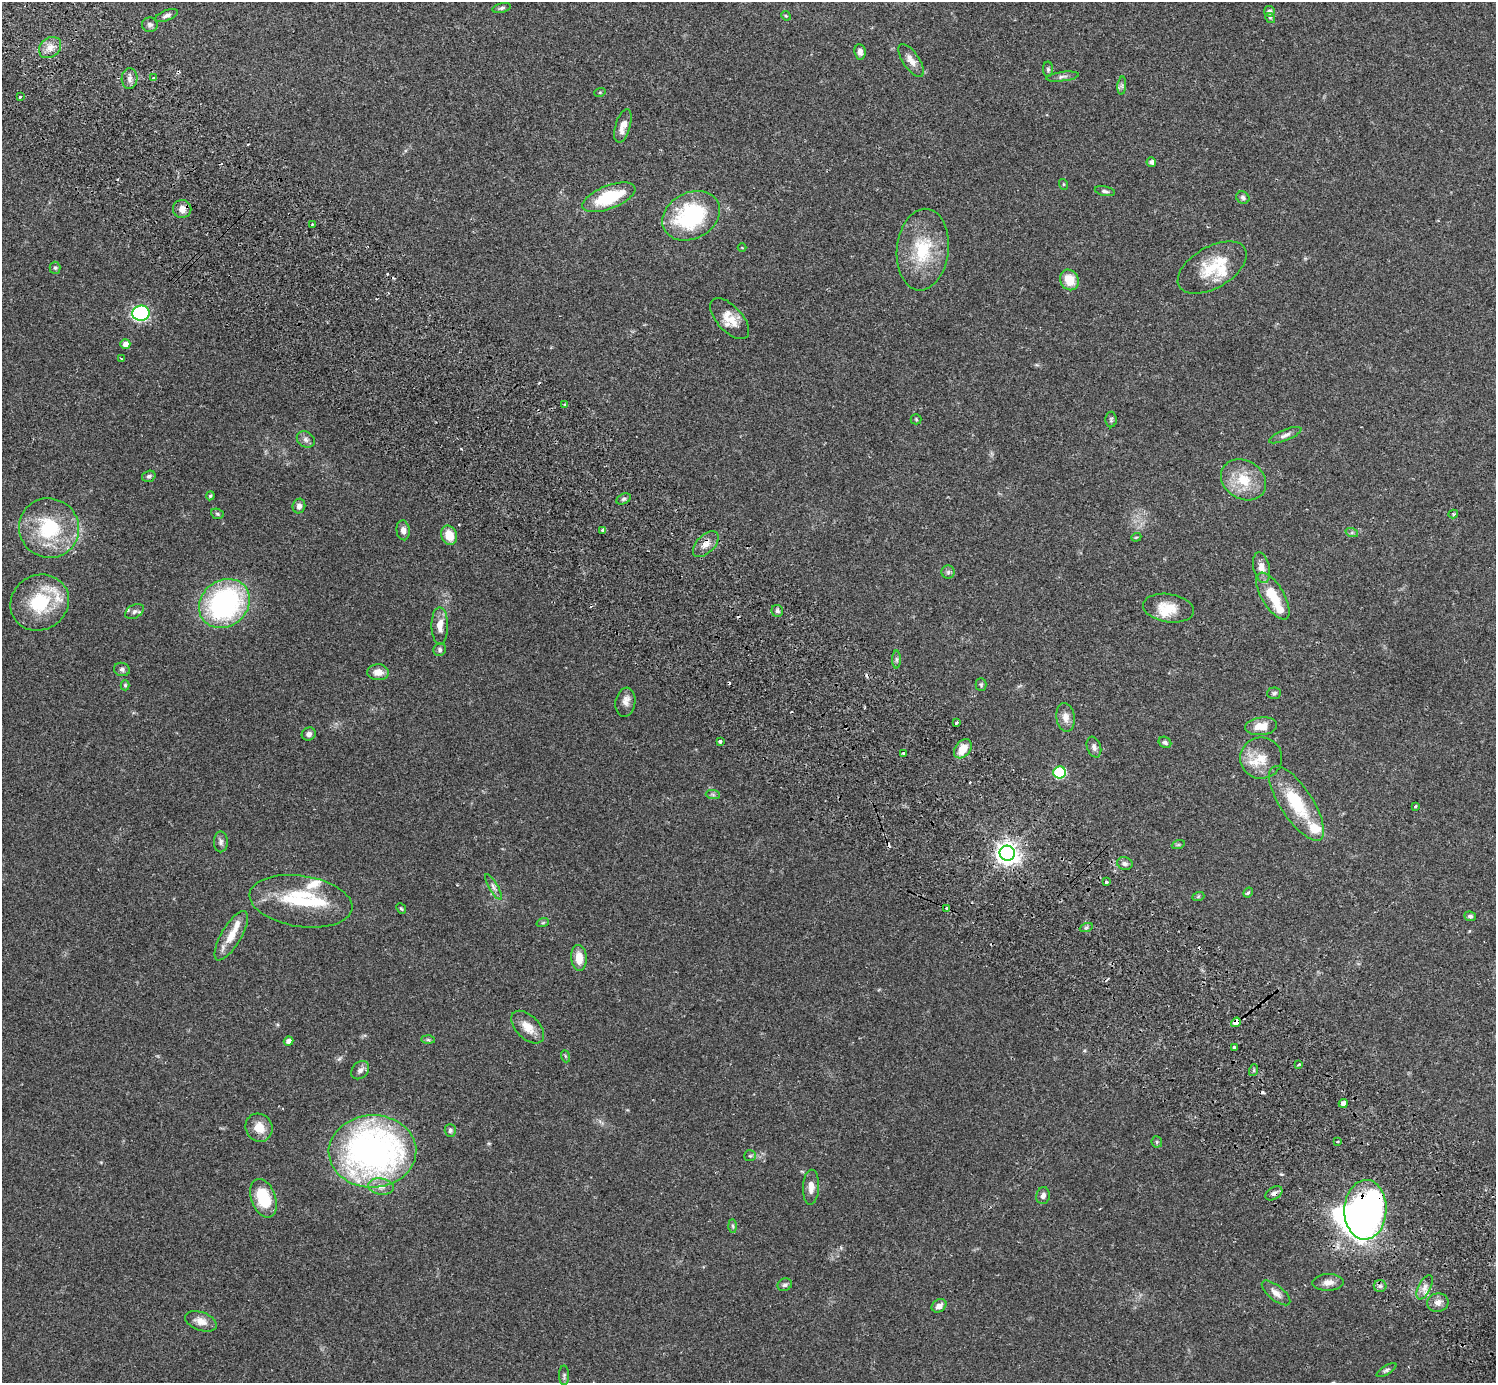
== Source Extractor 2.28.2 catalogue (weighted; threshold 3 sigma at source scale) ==
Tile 6 of 4 x 4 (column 2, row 2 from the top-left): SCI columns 1537-3030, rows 2966-4346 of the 6063 x 6071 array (HDU 1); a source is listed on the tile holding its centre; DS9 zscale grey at full resolution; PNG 1498 x 1385 px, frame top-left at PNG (2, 2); each listed source drawn as its Kron ellipse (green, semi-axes under 4 px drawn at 4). Shown black and unused: <1% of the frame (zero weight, under 2 of 3 exposures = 3% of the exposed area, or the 3 px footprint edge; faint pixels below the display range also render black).
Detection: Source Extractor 2.28.2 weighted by HDU 2 'WHT'; one run over the whole footprint, this tile lists its part. Background 0.0823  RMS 0.0059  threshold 0.0265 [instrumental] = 3 sigma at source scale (4.5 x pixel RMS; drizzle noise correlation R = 1.50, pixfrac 1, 0.05/0.05 arcsec/px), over >= 5 px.
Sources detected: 154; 2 inside a brighter object's white glare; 9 cosmic-ray / hot-pixel residue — neither listed nor drawn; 10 inside a brighter listed object's ellipse — not listed separately; the other 133 listed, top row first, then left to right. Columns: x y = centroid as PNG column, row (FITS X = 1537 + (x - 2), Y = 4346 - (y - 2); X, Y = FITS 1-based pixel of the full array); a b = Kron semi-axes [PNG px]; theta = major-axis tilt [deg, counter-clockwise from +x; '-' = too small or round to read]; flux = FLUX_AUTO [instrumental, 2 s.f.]
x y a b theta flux
502 8 9 4 13 1.3
1269 11 5 5 - 1.7
167 15 12 5 21 2.1
786 16 5 4 - 0.63
1270 18 5 4 - 0.81
150 25 8 7 - 1.8
50 48 12 9 40 5
860 52 7 5 -83 2.5
911 61 19 8 -56 5.1
1048 69 7 5 -90 1.1
1062 77 16 4 7 2
154 78 3 3 - 1.9
130 79 10 8 88 2.7
1122 86 9 3 85 1.2
600 92 6 3 19 0.61
20 96 3 3 - 0.81
623 126 17 7 74 5.7
1151 162 5 4 - 2
1063 184 5 3 - 0.52
1105 191 10 4 -11 1.5
609 197 28 11 21 30
1243 197 7 6 - 1.4
182 209 9 9 - 4.2
691 216 30 23 28 57
312 224 3 2 - 0.82
742 248 4 3 - 0.42
923 250 41 26 84 31
1212 267 38 20 30 22
55 268 6 5 - 0.97
1069 280 10 9 - 11
141 313 8 7 - 77
730 319 25 12 -47 9.7
125 344 5 5 - 4.2
121 358 3 2 - 0.88
564 404 3 2 - 0.45
916 419 5 5 - 0.74
1111 420 8 5 89 1.1
1285 435 17 5 22 2.5
306 439 9 7 -32 2.2
149 476 7 5 17 1.4
1244 480 24 19 -32 16
210 496 4 4 - 0.92
624 499 7 5 27 1.1
299 506 7 6 - 2.3
217 514 6 5 - 0.94
1453 514 5 4 - 0.97
49 528 30 29 - 39
403 530 10 6 -85 2.9
603 530 4 3 - 4.3
1352 533 6 4 -18 0.99
449 535 10 8 -69 8.9
1136 537 5 4 - 0.75
706 544 16 9 45 4.7
1261 568 16 8 -78 5
948 572 6 6 - 1.3
1273 596 26 11 -59 16
40 603 30 27 33 31
224 604 27 23 39 110
1169 608 25 14 -9 12
134 611 10 6 30 1.9
777 611 6 5 - 1.3
440 626 19 8 -90 5.8
440 650 7 6 - 1.3
897 659 9 4 -90 1.2
122 669 8 6 -15 1.6
378 672 11 8 -3 4.9
125 685 5 4 - 0.88
981 685 6 5 - 0.98
1274 693 7 5 4 1.2
625 702 15 10 81 3.9
1066 717 14 9 -81 4.5
956 723 3 3 - 16
1261 726 16 9 6 7.3
309 734 7 6 - 2.1
720 741 3 3 - 2.5
1165 742 6 5 - 1.4
1094 747 11 7 -71 2.2
963 749 11 7 50 9
904 754 4 4 - 1.5
1261 758 21 20 - 12
1060 772 6 6 - 48
713 795 7 4 -2 1
1296 803 43 16 -57 30
1415 806 3 3 - 3.7
221 842 10 7 89 2
1178 845 6 4 18 0.76
1007 853 8 7 - 450
1125 863 8 6 -17 1.8
1106 882 3 3 - 0.83
493 887 14 4 -60 2.1
1248 893 5 4 - 1.1
1198 897 6 4 20 0.73
301 901 52 25 -9 41
401 909 6 4 -48 0.78
947 909 4 3 - 5.3
1470 916 6 4 -9 1.3
543 922 6 4 20 0.76
1086 928 6 4 19 1
231 936 28 10 59 10
579 958 13 7 -85 8.4
1236 1022 5 4 - 7.7
528 1027 20 11 -45 7.8
428 1040 7 4 -2 0.97
289 1041 5 4 - 3.5
1234 1047 3 3 - 1.2
565 1056 6 4 -71 0.74
1299 1064 3 3 - 1.6
360 1070 10 7 46 2.6
1254 1070 6 4 72 0.8
1343 1103 4 4 - 3.4
259 1128 14 13 - 8.2
450 1130 6 5 - 1.4
1157 1142 5 5 - 0.83
1338 1142 3 3 - 1.1
372 1151 44 36 2 220
750 1156 6 5 - 0.94
381 1187 13 8 -8 4
811 1187 17 8 88 4.5
1274 1193 9 6 31 2
1043 1196 8 7 - 2.2
263 1198 20 12 -69 23
1365 1210 30 21 88 280
733 1226 6 4 -88 0.95
1328 1282 16 8 2 4.1
785 1285 7 6 - 1.5
1380 1286 6 6 - 1.5
1425 1287 13 6 64 3.3
1276 1293 17 7 -39 4.2
1438 1303 11 9 11 3.5
939 1306 8 6 35 3.3
201 1321 16 9 -20 5.2
1386 1370 11 4 32 1.4
564 1375 10 5 90 1.3
Overlapping masked pixels (flux is a lower limit): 5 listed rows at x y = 182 209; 706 544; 1236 1022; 1274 1193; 1365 1210